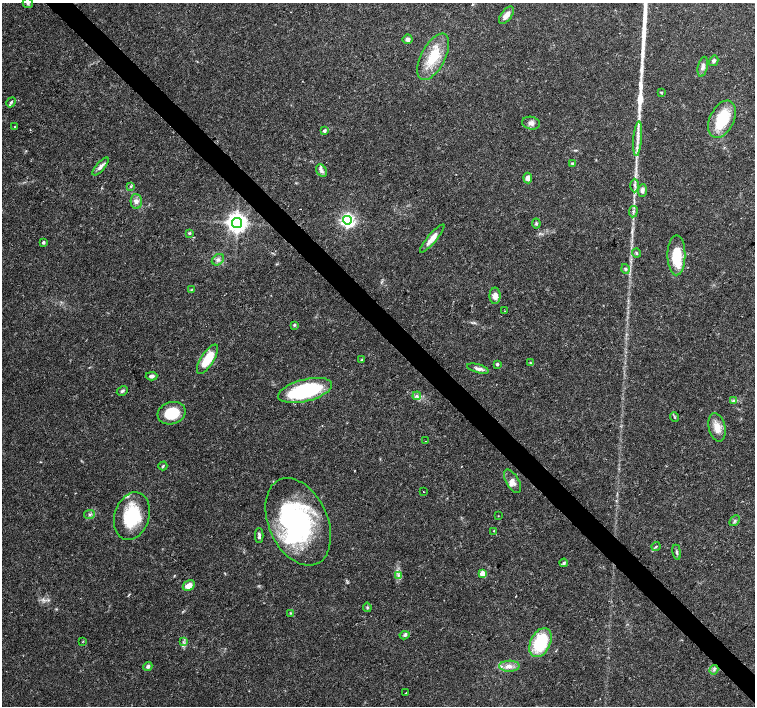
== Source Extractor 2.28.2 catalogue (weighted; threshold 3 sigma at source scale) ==
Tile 6 of 4 x 4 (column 2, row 2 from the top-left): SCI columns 1506-3010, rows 2972-4379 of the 6027 x 6007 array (HDU 1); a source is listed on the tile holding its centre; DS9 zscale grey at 2 x 2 block average (1 PNG px = mean of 2 x 2 image px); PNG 757 x 708 px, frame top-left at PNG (2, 3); each listed source drawn as its Kron ellipse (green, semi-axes under 4 px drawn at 4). Shown black and unused: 4% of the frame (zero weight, under 3 of 4 exposures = <1% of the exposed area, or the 3 px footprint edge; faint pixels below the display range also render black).
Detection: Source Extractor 2.28.2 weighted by HDU 2 'WHT'; one run over the whole footprint, this tile lists its part. Background 0.0132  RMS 0.002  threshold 0.00896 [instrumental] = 3 sigma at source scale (4.5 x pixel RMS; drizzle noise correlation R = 1.50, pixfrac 1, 0.0396/0.0396 arcsec/px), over >= 5 px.
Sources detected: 84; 2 inside a brighter object's white glare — neither listed nor drawn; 6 inside a brighter listed object's ellipse — not listed separately; the other 76 listed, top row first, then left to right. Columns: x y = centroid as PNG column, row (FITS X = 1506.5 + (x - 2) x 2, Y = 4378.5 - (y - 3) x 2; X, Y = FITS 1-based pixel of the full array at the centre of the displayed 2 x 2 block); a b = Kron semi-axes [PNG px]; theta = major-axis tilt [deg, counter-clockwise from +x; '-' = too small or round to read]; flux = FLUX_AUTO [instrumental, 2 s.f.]
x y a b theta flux
28 3 5 5 - 1.1
506 15 10 5 53 3.6
408 39 5 4 - 1.6
433 57 25 12 62 14
714 61 5 4 - 1.1
703 67 10 5 78 1.8
661 92 3 3 - 0.48
11 102 5 3 - 0.84
722 119 20 12 64 21
531 123 9 6 -10 2.1
15 127 2 2 - 0.72
324 131 3 3 - 1.1
638 139 17 3 85 3.2
572 163 3 3 - 0.53
101 166 11 4 49 2.1
321 171 6 5 - 1.6
528 178 5 4 - 2.9
635 185 7 2 90 1.1
131 186 4 3 - 0.53
642 190 6 4 85 1.7
136 201 7 5 -89 2.3
633 212 6 2 81 0.78
347 220 4 4 - 130
237 223 5 5 - 350
536 224 5 3 - 0.71
189 233 4 3 - 0.54
432 238 18 4 50 4.3
43 242 3 2 - 1.1
636 253 4 3 - 0.56
676 255 20 9 90 15
218 260 6 5 - 1.5
625 269 5 3 - 0.67
192 289 4 2 - 0.43
495 296 8 5 87 2.9
505 311 2 2 - 0.28
294 325 4 3 - 0.65
207 359 17 6 57 13
362 360 4 2 - 0.34
531 363 3 3 - 0.48
497 364 4 3 - 0.79
478 369 11 4 -17 2.1
151 376 6 4 2 1.5
305 390 27 11 14 51
122 391 6 3 30 0.95
417 396 4 2 - 0.76
734 400 3 3 - 0.61
172 413 14 11 17 13
675 417 5 2 - 0.47
717 427 14 8 -77 5.4
426 441 2 2 - 0.25
163 466 4 3 - 0.57
512 481 13 6 -59 3.1
423 492 2 2 - 0.2
90 514 5 4 - 1
132 516 24 17 73 26
498 516 2 2 - 0.2
735 521 6 3 47 0.82
298 522 46 29 -66 79
494 531 2 2 - 0.34
259 535 7 3 89 1.2
656 546 4 3 - 0.51
677 552 8 2 -82 0.85
564 563 4 3 - 0.82
482 574 3 3 - 8.8
398 575 4 2 - 0.5
189 586 6 5 - 4.1
367 607 5 3 - 0.65
291 613 4 3 - 0.48
405 635 5 4 - 0.89
83 641 3 2 - 0.3
183 642 4 2 - 0.54
540 643 15 10 65 28
148 666 4 4 - 1.2
509 666 10 5 1 3.1
714 670 5 3 - 0.89
406 693 2 2 - 0.75
Isophote crosses this tile's border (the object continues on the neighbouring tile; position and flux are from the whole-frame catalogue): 1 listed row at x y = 28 3
Diffuse or blended objects may show on this block-average render without a row.